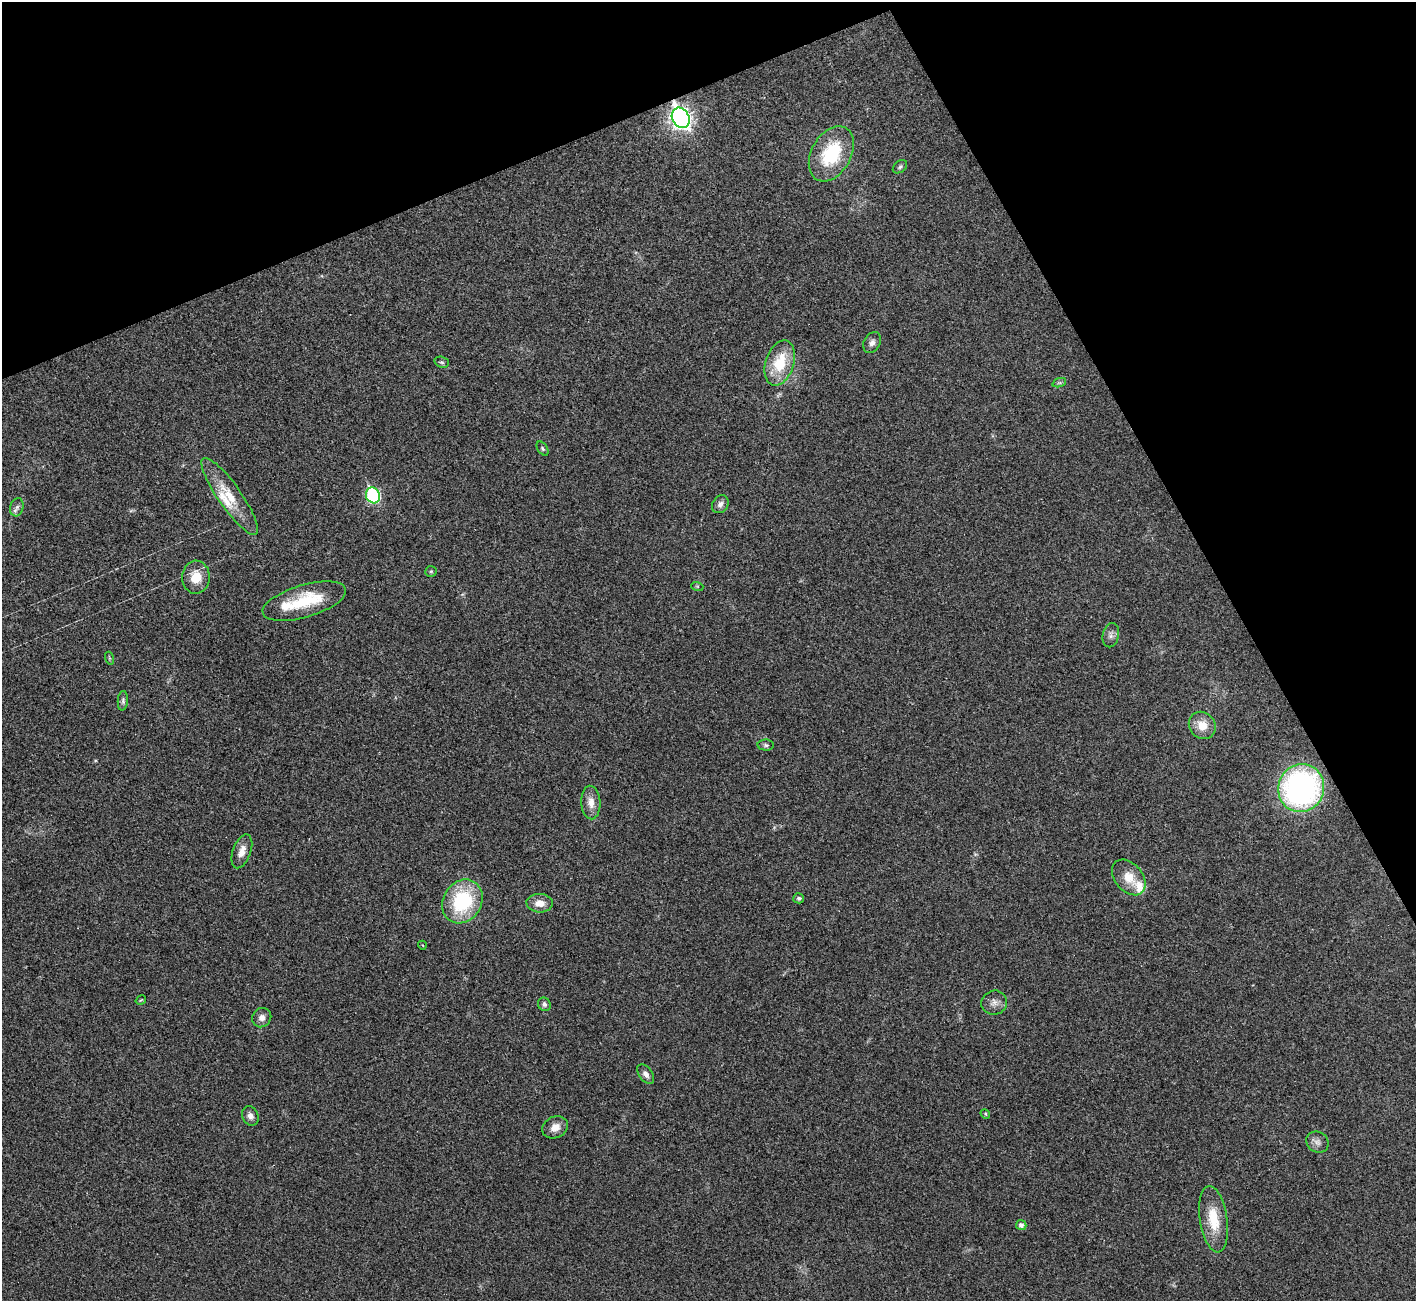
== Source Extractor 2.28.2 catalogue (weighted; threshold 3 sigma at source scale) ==
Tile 3 of 4 x 4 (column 3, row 1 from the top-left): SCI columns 2869-4282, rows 4090-5388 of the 5742 x 5715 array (HDU 1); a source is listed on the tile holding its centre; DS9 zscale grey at full resolution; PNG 1418 x 1303 px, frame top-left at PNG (2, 2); each listed source drawn as its Kron ellipse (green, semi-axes under 4 px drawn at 4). Shown black and unused: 23% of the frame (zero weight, under 3 of 4 exposures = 2% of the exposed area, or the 3 px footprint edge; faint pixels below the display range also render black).
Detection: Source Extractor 2.28.2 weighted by HDU 2 'WHT'; one run over the whole footprint, this tile lists its part. Background 0.0213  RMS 0.0044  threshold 0.0197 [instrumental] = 3 sigma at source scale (4.5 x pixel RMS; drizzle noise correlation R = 1.50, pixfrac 1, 0.05/0.05 arcsec/px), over >= 5 px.
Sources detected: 43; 3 inside a brighter listed object's ellipse — not listed separately; the other 40 listed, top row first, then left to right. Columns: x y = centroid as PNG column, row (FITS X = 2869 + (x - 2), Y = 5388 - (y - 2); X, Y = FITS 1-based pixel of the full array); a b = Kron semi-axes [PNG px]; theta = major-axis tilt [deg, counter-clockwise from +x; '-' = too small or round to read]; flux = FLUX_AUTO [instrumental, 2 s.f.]
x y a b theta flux
681 118 10 8 -64 220
831 154 30 19 60 25
900 167 8 5 38 0.88
872 342 11 8 62 2
442 362 7 5 -20 0.82
780 363 23 14 73 16
1059 383 7 4 18 0.91
543 449 8 5 -55 0.78
373 495 8 7 - 52
230 496 46 11 -55 12
720 504 9 7 55 1.9
17 507 9 6 75 1.6
431 571 6 5 - 0.66
196 577 16 13 87 8.4
697 586 6 4 -18 0.46
304 601 43 16 16 21
1111 635 12 8 78 2.1
109 658 6 4 -72 0.54
123 701 10 5 85 1.1
1202 725 14 13 - 6.8
766 745 8 5 -2 0.98
1301 788 24 23 - 120
591 802 17 9 -87 4.3
242 851 18 9 70 4.1
1129 877 20 14 -50 7.8
799 898 5 5 - 1.2
462 901 23 19 58 35
540 903 13 9 -4 4.3
422 945 4 3 - 0.38
141 1000 5 3 - 0.46
994 1003 13 12 - 3
544 1004 7 6 - 1.3
262 1018 10 9 - 2.6
646 1074 11 6 -54 2.2
985 1114 5 4 - 0.57
250 1116 10 8 -66 2
555 1127 13 10 25 4
1317 1142 11 10 - 2.4
1213 1219 33 13 -82 14
1021 1225 5 5 - 1.5
Overlapping masked pixels (flux is a lower limit): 1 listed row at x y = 681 118